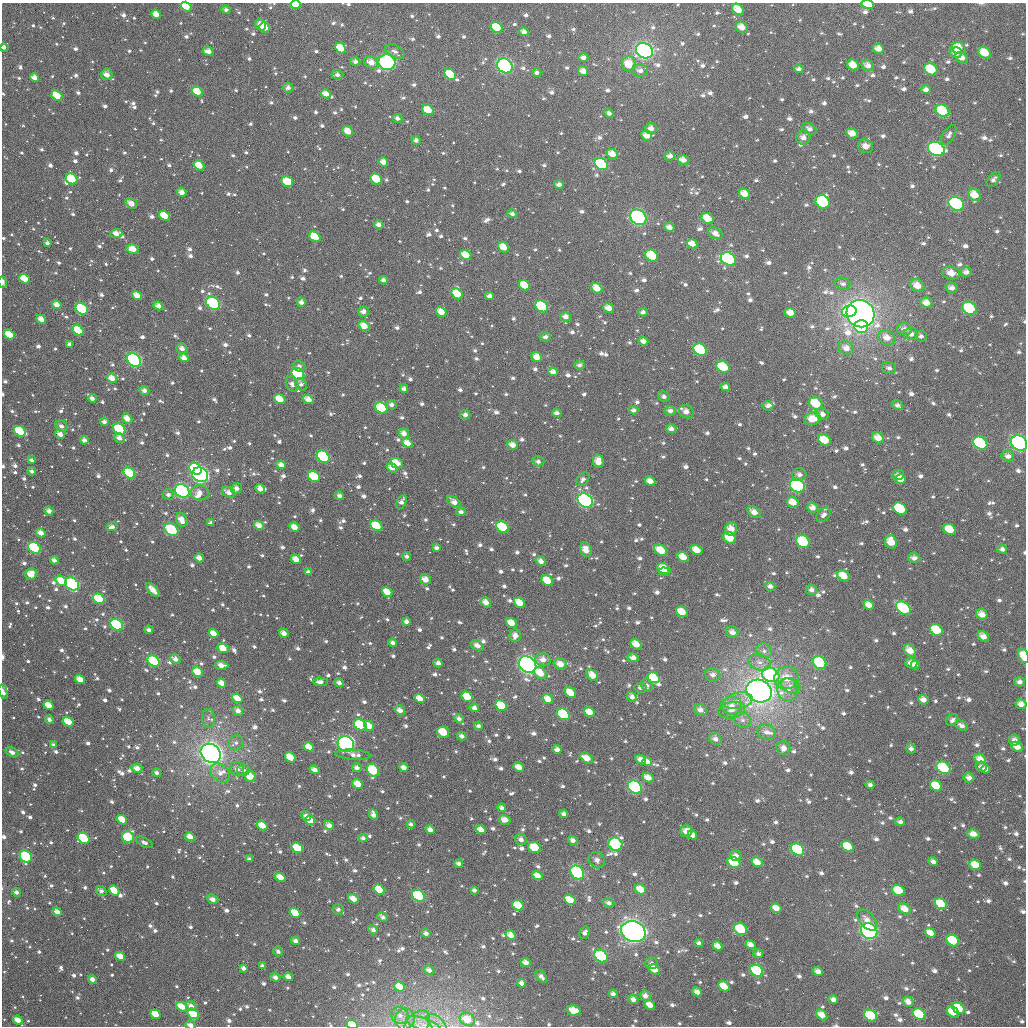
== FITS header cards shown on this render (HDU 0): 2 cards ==
NAXIS1  =                 1024
NAXIS2  =                 1024

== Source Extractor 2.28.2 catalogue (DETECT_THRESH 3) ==
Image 1024 x 1024 px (HDU 0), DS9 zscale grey, 1 PNG px = 1 image px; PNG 1028 x 1028 px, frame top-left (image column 1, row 1024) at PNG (2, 3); each listed source drawn as its Kron ellipse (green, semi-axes under 4 px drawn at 4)
Background 2000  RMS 56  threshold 167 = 3 sigma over >= 5 px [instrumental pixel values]
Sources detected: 1499; of the 1499, the 500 brightest by FLUX_AUTO listed and drawn (999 fainter detections omitted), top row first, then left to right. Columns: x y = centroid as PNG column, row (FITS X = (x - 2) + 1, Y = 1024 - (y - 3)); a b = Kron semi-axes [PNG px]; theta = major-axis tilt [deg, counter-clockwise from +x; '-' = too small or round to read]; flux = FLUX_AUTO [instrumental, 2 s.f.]
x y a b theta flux
296 4 5 3 - 5.7e+04
868 4 6 4 -7 7.0e+04
186 7 5 4 - 7.8e+04
226 10 4 4 - 1.4e+04
738 10 7 5 -44 6.0e+04
156 14 5 4 - 4.5e+04
261 24 6 5 - 3.7e+04
264 27 5 5 - 7.8e+04
496 27 6 5 - 1.2e+05
742 27 6 5 - 4.7e+04
524 32 5 4 - 2.5e+04
4 47 4 3 - 1.8e+04
340 48 6 4 -45 8.3e+04
959 48 7 5 -20 7.1e+04
878 49 5 5 - 4.0e+04
208 51 6 4 -11 3.0e+04
395 51 10 6 -29 1.7e+04
644 51 9 7 -33 1.7e+06
956 53 6 5 - 3.8e+04
984 53 7 5 -33 7.6e+04
583 57 5 4 - 2.2e+04
962 58 7 5 -40 3.0e+04
355 62 5 4 - 1.8e+04
371 62 7 6 - 4.1e+04
387 62 8 8 - 7.2e+05
629 64 8 7 - 7.9e+04
853 65 6 5 - 6.4e+04
868 65 6 5 - 2.7e+04
505 66 8 7 - 7.4e+05
799 69 5 4 - 1.5e+04
931 69 7 5 -36 1.4e+05
583 71 5 4 - 3.1e+04
640 71 8 6 -8 2.0e+04
537 73 4 4 - 1.6e+04
450 74 6 5 - 1.2e+05
107 75 5 5 - 3.3e+04
337 75 6 5 - 1.6e+04
34 78 5 4 - 3.4e+04
288 88 5 5 - 1.6e+04
926 89 5 4 - 1.8e+04
197 91 6 4 -37 8.2e+04
326 94 5 4 - 4.0e+04
57 95 6 4 -38 1.0e+05
428 110 6 5 - 7.1e+04
942 111 7 6 - 1.8e+05
609 113 5 4 - 1.6e+04
397 118 5 4 - 1.6e+04
651 128 5 5 - 2.7e+04
809 129 7 5 -28 1.9e+04
348 131 6 4 -39 5.5e+04
852 133 6 4 -28 4.5e+04
647 135 5 5 - 4.4e+04
949 135 11 6 58 1.8e+04
803 137 7 7 - 2.7e+04
416 140 4 4 - 1.6e+04
866 146 7 6 - 3.1e+04
936 149 9 6 -23 5.7e+05
612 154 6 5 - 5.2e+04
670 156 5 4 - 2.2e+04
683 160 5 5 - 2.7e+04
383 162 5 4 - 3.7e+04
601 164 7 5 -37 2.6e+05
199 165 6 4 -35 6.8e+04
71 179 6 5 - 1.9e+05
376 179 6 5 - 1.1e+05
993 179 9 5 50 1.5e+04
287 182 6 5 - 1.0e+05
559 185 4 4 - 2.1e+04
182 192 5 4 - 2.9e+04
744 194 6 5 - 5.3e+04
974 195 7 5 -44 6.5e+04
823 202 7 6 - 6.1e+05
131 203 6 5 - 3.2e+04
956 204 8 6 -27 4.6e+05
512 214 5 4 - 1.7e+04
164 216 6 4 -37 9.9e+04
638 217 8 7 - 6.8e+05
707 218 6 5 - 8.1e+04
379 225 5 4 - 2.7e+04
669 227 5 4 - 2.6e+04
116 233 6 4 3 3.5e+04
715 233 8 5 -28 2.8e+04
315 237 6 4 -37 1.3e+05
47 243 4 3 - 1.6e+04
692 244 5 4 - 4.1e+04
503 247 6 4 -40 6.0e+04
133 249 6 4 -10 5.0e+04
466 255 6 5 - 6.8e+04
652 256 7 5 -38 1.5e+05
728 259 8 6 -33 8.7e+05
966 272 5 5 - 2.3e+04
951 273 9 6 -10 5.3e+04
24 279 5 4 - 9.6e+04
383 280 4 4 - 1.8e+04
3 282 6 3 -73 2.2e+04
843 284 8 6 -15 1.7e+04
524 285 6 5 - 8.5e+04
917 286 7 6 - 5.2e+04
597 288 6 5 - 5.4e+04
951 288 6 5 - 2.4e+04
457 294 6 5 - 1.3e+05
137 296 5 4 - 4.6e+04
489 296 4 4 - 2.1e+04
301 302 4 4 - 2.2e+04
213 303 7 6 - 3.8e+05
926 303 6 5 - 4.3e+04
57 305 5 4 - 3.5e+04
158 306 5 4 - 3.0e+04
542 306 7 5 -36 3.0e+05
608 308 6 4 -30 4.1e+04
969 308 7 6 - 2.2e+05
82 309 7 5 -36 4.7e+05
849 311 7 5 13 1.8e+05
363 312 5 5 - 2.3e+04
441 312 5 4 - 5.1e+04
643 312 4 4 - 1.6e+04
790 313 5 4 - 4.1e+04
860 314 14 13 - 3.6e+06
566 317 5 4 - 2.5e+04
41 319 5 4 - 3.6e+04
364 326 6 4 -36 5.3e+04
861 326 7 6 - 2.3e+05
904 329 7 6 - 2.4e+04
78 330 6 4 -35 1.6e+05
9 334 6 4 -36 1.0e+05
911 334 7 6 - 2.4e+04
921 336 6 5 - 1.6e+04
545 337 5 4 - 1.6e+04
887 338 9 7 -29 4.0e+04
643 341 5 4 - 2.5e+04
70 344 4 3 - 1.7e+04
182 348 6 5 - 2.3e+04
846 348 8 6 -25 3.1e+04
700 350 7 5 -33 3.6e+05
537 357 5 4 - 4.4e+04
184 358 5 4 - 3.2e+04
134 360 7 6 - 5.3e+05
579 365 5 4 - 1.5e+04
299 366 6 5 - 1.5e+04
723 367 7 5 -32 1.6e+05
889 368 7 5 -16 1.6e+04
553 372 5 4 - 3.0e+04
298 374 7 5 -39 4.6e+05
112 378 5 4 - 4.2e+04
292 384 8 5 -62 2.1e+04
301 384 6 5 - 1.5e+04
725 387 5 4 - 2.5e+04
404 389 4 4 - 1.8e+04
144 390 5 4 - 2.2e+04
664 397 6 5 - 1.5e+04
92 398 4 3 - 2.0e+04
280 399 6 4 -37 7.8e+04
308 400 5 4 - 4.5e+04
816 404 7 6 - 1.0e+05
391 405 5 5 - 1.6e+04
897 405 6 4 -31 1.7e+04
768 406 5 4 - 1.5e+04
381 408 6 5 - 2.0e+05
634 410 5 4 - 1.6e+04
670 411 5 4 - 1.6e+04
686 412 7 6 - 2.7e+04
557 413 5 4 - 2.0e+04
822 414 7 5 -26 2.3e+04
465 415 5 5 - 1.6e+04
127 418 6 4 -43 4.4e+04
813 419 8 6 12 7.0e+04
104 422 4 3 - 1.8e+04
61 426 6 5 - 2.1e+04
119 429 6 5 - 2.0e+05
671 429 5 4 - 2.4e+04
20 431 6 5 - 1.5e+05
404 433 5 5 - 2.9e+04
60 434 5 4 - 3.3e+04
119 438 5 4 - 2.6e+04
878 438 6 5 - 4.6e+04
84 440 4 3 - 2.2e+04
824 440 6 5 - 8.9e+04
407 443 5 4 - 4.7e+04
980 443 7 6 - 5.5e+05
1019 443 8 7 - 7.8e+05
512 445 5 4 - 3.7e+04
1008 456 6 5 - 2.2e+04
323 457 7 5 -40 3.0e+05
32 460 4 3 - 1.6e+04
538 461 6 5 - 1.4e+04
598 461 7 5 -81 4.5e+04
396 463 6 5 - 7.2e+04
281 465 5 4 - 3.3e+04
392 468 5 4 - 4.2e+04
195 469 7 5 -36 2.9e+05
32 471 4 3 - 1.5e+04
129 473 6 5 - 2.5e+05
200 475 8 7 - 1.0e+06
799 475 7 6 - 1.8e+04
898 475 6 5 - 2.0e+04
314 476 6 5 - 2.5e+05
583 479 8 5 47 1.6e+04
901 479 5 5 - 4.8e+04
650 481 5 4 - 4.1e+04
797 486 8 6 -32 6.0e+05
236 488 6 5 - 2.2e+04
260 489 5 4 - 3.2e+04
182 491 7 6 - 7.1e+05
229 492 7 5 -30 3.1e+04
200 493 9 7 -7 3.3e+04
168 495 6 5 - 1.8e+04
339 496 5 4 - 1.9e+04
585 500 8 6 -34 7.0e+05
402 502 7 4 65 1.8e+04
454 502 8 5 -40 3.0e+04
793 502 6 5 - 5.1e+04
812 508 5 5 - 2.8e+04
900 509 7 5 -32 3.4e+05
49 511 4 4 - 2.2e+04
461 512 4 4 - 1.8e+04
754 512 7 5 -36 3.8e+04
824 515 8 5 44 1.8e+04
182 520 7 5 -63 4.4e+04
211 523 4 3 - 1.5e+04
259 525 5 4 - 4.1e+04
376 526 6 5 - 1.4e+05
112 527 6 4 14 2.0e+04
294 527 5 4 - 4.4e+04
503 527 7 5 -36 3.2e+05
731 529 6 6 - 4.9e+04
950 529 6 5 - 9.0e+04
171 530 7 5 -35 2.4e+05
41 533 5 4 - 3.5e+04
730 538 6 5 - 8.7e+04
803 542 7 6 - 2.2e+05
891 542 7 5 -66 6.4e+04
34 548 7 5 -37 3.5e+05
436 548 4 4 - 1.4e+04
1002 549 5 4 - 1.6e+04
586 550 7 5 -71 4.8e+04
661 550 7 5 -31 1.1e+05
697 550 6 5 - 6.7e+04
407 556 4 4 - 1.5e+04
683 557 6 4 -30 6.5e+04
199 558 5 4 - 3.1e+04
914 558 6 4 -6 2.0e+04
296 559 5 4 - 4.2e+04
54 560 4 3 - 2.1e+04
541 561 5 4 - 3.0e+04
664 568 7 5 -27 6.8e+04
308 572 4 3 - 1.7e+04
664 572 5 3 - 3.9e+04
31 574 6 5 - 6.3e+04
843 576 7 5 -31 6.3e+04
425 579 6 5 - 3.8e+04
61 581 6 4 -36 7.4e+04
547 581 6 4 -35 1.0e+05
72 584 7 6 - 8.8e+05
770 586 5 4 - 2.0e+04
153 590 8 4 -46 4.5e+04
811 590 6 5 - 2.1e+04
387 592 5 4 - 6.8e+04
99 599 6 5 - 1.9e+05
486 602 6 4 -34 3.7e+04
519 603 6 4 -39 7.0e+04
869 605 5 4 - 4.3e+04
903 608 8 5 -37 4.0e+05
682 612 6 5 - 6.7e+04
982 614 6 5 - 3.8e+04
406 622 4 4 - 2.1e+04
511 623 6 4 -38 5.1e+04
117 625 7 5 -35 3.6e+05
149 630 4 3 - 1.9e+04
936 630 7 5 -33 1.6e+05
732 632 7 5 -31 2.8e+04
213 633 5 4 - 4.6e+04
284 633 5 4 - 2.8e+04
515 636 6 5 - 3.1e+04
983 636 6 4 -39 3.3e+04
393 643 4 3 - 1.7e+04
636 644 6 4 -37 5.3e+04
477 645 7 4 -33 2.5e+04
223 648 6 4 -29 5.1e+04
910 650 7 5 -43 4.7e+04
764 651 8 7 - 1.7e+04
1024 656 7 5 -70 1.1e+05
633 658 5 4 - 2.7e+04
175 659 6 4 -30 2.8e+04
543 660 7 6 - 3.3e+04
153 661 6 5 - 3.5e+05
759 662 11 8 -19 3.0e+04
438 663 4 4 - 2.0e+04
820 663 7 6 - 2.3e+05
911 663 6 5 - 3.0e+04
527 664 9 7 -35 1.7e+06
560 664 7 5 -27 4.1e+04
221 665 7 4 -2 3.4e+04
915 665 4 4 - 2.5e+04
197 672 5 4 - 6.9e+04
540 673 7 5 -35 6.7e+04
592 675 6 5 - 4.9e+04
713 675 7 6 - 2.1e+04
771 675 9 7 -25 4.8e+05
654 678 6 5 - 1.2e+05
787 678 12 11 - 8.0e+04
80 679 5 4 - 4.8e+04
320 682 7 4 -3 1.9e+04
1020 682 5 4 - 1.9e+04
221 683 5 4 - 3.9e+04
339 683 4 4 - 1.9e+04
647 685 7 5 -61 1.6e+04
791 686 10 7 -27 2.3e+04
640 688 6 4 -11 1.5e+04
788 690 11 10 - 4.3e+04
759 691 13 11 -28 4.2e+06
3 692 7 4 -74 1.8e+04
570 693 6 5 - 7.0e+04
467 697 6 5 - 9.9e+04
632 697 5 4 - 2.2e+04
237 698 5 4 - 5.9e+04
420 698 5 4 - 4.7e+04
548 699 6 4 -34 5.2e+04
923 700 5 4 - 3.0e+04
738 701 15 8 10 3.9e+04
1021 704 5 5 - 2.9e+04
48 705 5 4 - 6.6e+04
501 706 6 5 - 1.9e+05
732 706 10 9 - 4.0e+04
474 708 5 4 - 2.1e+04
400 710 6 4 -32 2.8e+04
700 710 6 5 - 2.5e+04
731 710 14 8 12 3.7e+04
238 711 5 4 - 2.4e+04
589 712 6 4 -30 5.8e+04
563 714 7 5 -34 3.3e+05
208 718 9 6 -89 1.5e+04
459 719 5 4 - 1.9e+04
49 720 4 4 - 1.8e+04
742 720 9 7 -32 2.1e+04
952 720 7 5 39 1.5e+04
68 722 6 4 -31 1.0e+05
360 725 6 5 - 2.7e+05
369 726 5 4 - 5.1e+04
478 726 4 4 - 1.4e+04
961 726 7 4 -30 1.8e+04
443 732 6 5 - 1.1e+05
767 732 9 7 -17 2.9e+04
462 736 5 4 - 2.1e+04
715 739 7 5 -34 2.3e+04
1014 740 5 5 - 2.2e+04
236 743 8 7 - 1.6e+04
346 744 8 7 - 8.3e+05
53 745 4 3 - 1.4e+04
309 747 5 4 - 4.8e+04
1017 747 6 4 -26 3.9e+04
784 748 7 7 - 3.1e+04
557 749 4 4 - 2.2e+04
911 749 5 5 - 1.6e+04
12 752 7 4 -30 2.0e+04
211 753 11 9 -38 3.2e+06
353 755 17 5 -4 2.8e+04
290 757 6 4 -38 7.1e+04
586 758 7 5 -32 5.2e+04
980 759 6 5 - 4.0e+04
641 760 6 4 -29 3.1e+04
647 762 5 4 - 3.2e+04
404 767 5 4 - 2.6e+04
519 767 5 4 - 4.3e+04
981 767 5 5 - 1.4e+04
137 768 6 4 -14 3.5e+04
357 768 5 4 - 2.1e+04
943 768 7 5 -34 2.8e+05
237 769 8 6 -46 2.4e+04
986 769 4 4 - 2.1e+04
243 770 6 6 - 1.6e+04
314 770 5 4 - 2.6e+04
373 770 7 5 -54 2.7e+05
157 773 4 4 - 1.6e+04
220 773 11 8 -42 3.2e+04
250 776 6 5 - 6.2e+04
648 778 6 4 -27 4.4e+04
969 778 5 5 - 2.4e+04
358 784 5 4 - 5.4e+04
870 785 4 4 - 1.6e+04
936 786 6 5 - 9.4e+04
635 787 7 6 - 6.6e+05
502 808 4 3 - 1.9e+04
564 814 4 4 - 1.8e+04
373 815 6 4 -67 2.5e+04
306 816 5 4 - 2.1e+04
122 820 5 4 - 7.1e+04
310 820 5 4 - 7.4e+04
505 820 6 4 -12 3.8e+04
900 822 5 4 - 1.7e+04
411 824 4 4 - 1.5e+04
329 825 5 4 - 2.9e+04
262 826 5 4 - 5.9e+04
430 830 4 4 - 2.7e+04
481 830 5 4 - 4.3e+04
686 831 6 6 - 4.1e+04
973 834 6 4 -9 3.4e+04
692 835 5 4 - 3.6e+04
128 837 6 6 - 3.1e+05
190 837 5 4 - 4.0e+04
84 838 6 5 - 2.4e+05
363 838 4 4 - 1.5e+04
521 839 6 5 - 2.0e+04
573 840 5 4 - 2.2e+04
145 842 9 4 -27 1.5e+04
615 844 7 6 - 4.6e+05
848 846 6 5 - 1.3e+05
535 847 7 5 -18 9.8e+04
297 848 6 4 -34 1.9e+05
797 850 7 5 -33 2.7e+05
26 856 6 5 - 2.8e+05
736 856 6 5 - 2.5e+04
249 859 4 3 - 1.5e+04
597 860 9 7 -49 1.9e+04
933 861 5 4 - 1.9e+04
757 862 6 4 -33 5.1e+04
734 863 7 5 -32 1.5e+05
459 864 4 4 - 1.9e+04
975 865 6 5 - 6.8e+04
577 873 7 6 - 3.8e+05
537 876 5 4 - 4.7e+04
280 877 5 4 - 5.2e+04
379 889 6 4 -35 1.5e+05
640 889 6 5 - 7.0e+04
474 890 4 3 - 1.6e+04
898 890 6 5 - 1.3e+05
101 891 6 4 -36 1.7e+04
114 891 6 4 -43 8.3e+04
16 892 4 4 - 1.7e+04
418 896 7 5 -34 4.2e+05
213 899 6 4 -26 2.4e+04
353 899 5 4 - 5.0e+04
570 900 6 4 -31 9.1e+04
609 903 6 4 -20 1.9e+04
941 904 6 5 - 1.0e+05
518 905 6 5 - 1.1e+05
776 908 5 4 - 4.3e+04
338 909 5 5 - 1.7e+04
905 909 6 5 - 5.3e+04
57 912 4 4 - 3.3e+04
295 913 6 4 -32 1.0e+05
383 917 6 4 -39 1.5e+04
867 920 12 7 -48 3.6e+04
740 929 7 5 -28 1.9e+05
373 930 5 4 - 1.8e+04
869 931 8 7 - 1.2e+06
633 932 12 10 -24 2.3e+06
426 933 5 4 - 1.9e+04
585 933 6 5 - 1.6e+04
930 933 6 4 -33 4.6e+04
511 935 5 4 - 3.8e+04
296 941 4 4 - 2.1e+04
953 941 7 5 -33 1.8e+05
699 943 4 4 - 1.4e+04
751 945 5 4 - 3.3e+04
717 946 5 4 - 4.0e+04
278 951 5 4 - 1.5e+04
758 954 5 4 - 1.4e+04
120 956 5 4 - 5.1e+04
601 956 8 5 -37 3.0e+05
526 962 5 4 - 3.0e+04
652 963 6 5 - 1.5e+04
262 966 4 3 - 1.7e+04
243 968 4 3 - 1.8e+04
654 969 6 4 -32 6.1e+04
429 970 5 4 - 2.3e+04
757 971 7 5 -33 2.8e+05
818 971 5 4 - 2.6e+04
541 976 7 4 -51 2.0e+04
275 977 5 4 - 2.1e+04
288 977 5 4 - 2.6e+04
92 979 4 4 - 2.6e+04
522 983 4 4 - 2.4e+04
724 986 6 4 -31 8.2e+04
400 987 5 4 - 8.2e+04
697 992 5 4 - 2.8e+04
613 994 4 4 - 2.1e+04
645 996 5 5 - 2.4e+04
633 999 5 4 - 2.3e+04
833 999 5 4 - 2.0e+04
908 1002 6 4 -30 3.1e+04
650 1005 5 4 - 4.8e+04
191 1006 5 5 - 2.5e+04
182 1007 6 4 -33 7.3e+04
958 1008 7 5 -36 1.8e+05
574 1011 7 5 -15 7.7e+04
953 1012 7 5 -36 1.0e+05
155 1014 5 4 - 8.9e+04
193 1014 6 4 -35 1.4e+05
919 1014 7 5 -33 1.7e+05
400 1015 9 8 - 2.8e+04
822 1015 6 4 -45 4.3e+04
871 1015 7 5 -31 2.1e+05
405 1019 11 10 - 3.6e+04
467 1019 8 6 -30 6.9e+04
18 1020 5 4 - 4.6e+04
424 1024 19 6 -19 3.2e+04
437 1024 12 6 -44 2.3e+04
190 1025 5 3 - 3.1e+04
352 1025 6 4 -22 8.5e+04
417 1025 16 10 55 4.1e+04
At the frame edge (FLAGS 8, measured only in part): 11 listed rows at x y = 296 4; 868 4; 186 7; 4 47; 3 282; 1019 443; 1024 656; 3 692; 190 1025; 352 1025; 417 1025
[999 fainter detections neither listed nor drawn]

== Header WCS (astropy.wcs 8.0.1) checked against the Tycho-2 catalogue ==
Header WCS as astropy/WCSLIB reads it (applying the file's SIP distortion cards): RA---TAN-SIP/DEC--TAN-SIP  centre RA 03:10:54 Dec +18:23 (47.72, +18.38 deg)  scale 8.66 arcsec/px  FOV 147.8' x 147.8'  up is +179 deg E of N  parity flipped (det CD > 0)
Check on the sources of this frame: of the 60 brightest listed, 59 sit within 12.3 arcsec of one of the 180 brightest Tycho-2 stars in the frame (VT <= 11.49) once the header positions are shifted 6.42 arcsec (5.33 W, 3.58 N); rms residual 4.10 arcsec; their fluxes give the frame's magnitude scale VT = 23.58 - 2.5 log10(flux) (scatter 0.22 mag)
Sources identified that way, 213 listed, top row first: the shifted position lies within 12.3 arcsec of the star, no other Tycho-2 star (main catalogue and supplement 1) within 24.6 arcsec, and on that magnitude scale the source's flux lands within +1.5 / -3 mag of the star's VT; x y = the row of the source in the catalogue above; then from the Tycho-2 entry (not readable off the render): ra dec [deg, ICRS J2000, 3 dp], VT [Tycho-2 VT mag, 2 dp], TYC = Tycho-2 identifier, HIP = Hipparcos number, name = IAU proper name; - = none
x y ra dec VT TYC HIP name
868 4 46.863 +17.133 11.72 1225-209-1 - -
186 7 48.576 +17.176 11.23 1236-671-1 - -
264 27 48.379 +17.222 11.06 1236-892-1 - -
496 27 47.794 +17.212 10.74 1225-302-1 - -
742 27 47.177 +17.197 11.60 1225-306-1 - -
340 48 48.186 +17.270 11.00 1236-898-1 - -
959 48 46.630 +17.233 11.55 1225-1180-1 - -
878 49 46.831 +17.240 11.78 1225-280-1 - -
644 51 47.419 +17.261 7.91 1225-234-1 14682 -
984 53 46.563 +17.244 11.13 1225-1299-1 - -
962 58 46.621 +17.257 11.75 1225-851-1 - -
371 62 48.108 +17.302 12.11 1236-759-1 - -
387 62 48.067 +17.301 8.46 1236-310-1 14901 -
629 64 47.459 +17.293 11.64 1225-187-1 - -
505 66 47.770 +17.304 8.53 1225-80-1 - -
931 69 46.697 +17.287 11.07 1225-609-1 - -
450 74 47.908 +17.327 10.85 1225-12-1 - -
926 89 46.710 +17.335 12.93 1225-1332-1 - -
197 91 48.545 +17.380 11.15 1236-1016-1 - -
57 95 48.898 +17.395 10.94 1236-682-1 - -
428 110 47.962 +17.414 11.08 1225-77-1 - -
942 111 46.665 +17.386 10.23 1225-775-1 - -
348 131 48.163 +17.469 11.46 1236-966-1 - -
852 133 46.892 +17.446 11.91 1225-178-1 - -
936 149 46.678 +17.478 8.99 1225-828-1 - -
383 162 48.072 +17.541 11.85 1236-841-1 - -
601 164 47.521 +17.535 9.93 1228-368-1 - -
199 165 48.537 +17.558 11.49 1236-924-1 - -
71 179 48.858 +17.595 10.98 1236-518-1 - -
376 179 48.089 +17.583 10.79 1236-302-1 - -
287 182 48.313 +17.593 10.90 1236-1006-1 - -
744 194 47.159 +17.598 11.96 1228-97-1 - -
823 202 46.961 +17.613 10.35 1228-105-1 - -
131 203 48.706 +17.652 11.61 1236-32-1 - -
956 204 46.623 +17.608 9.20 1228-1264-1 - -
164 216 48.622 +17.680 11.66 1236-814-1 - -
638 217 47.425 +17.661 8.54 1228-576-1 14683 -
707 218 47.251 +17.660 12.40 1228-83-1 - -
315 237 48.241 +17.724 10.92 1236-717-1 - -
503 247 47.764 +17.740 11.65 1228-912-1 - -
133 249 48.699 +17.762 11.55 1236-951-1 - -
466 255 47.859 +17.761 11.78 1228-854-1 - -
652 256 47.389 +17.753 10.75 1228-329-1 - -
728 259 47.195 +17.756 9.15 1228-29-1 - -
951 273 46.632 +17.776 11.44 1228-1686-1 - -
24 279 48.972 +17.837 10.99 1236-466-1 - -
524 285 47.709 +17.831 11.20 1228-779-1 - -
917 286 46.716 +17.808 11.67 1228-1497-1 - -
457 294 47.879 +17.855 10.89 1228-921-1 - -
213 303 48.495 +17.889 9.31 1236-793-1 15052 -
926 303 46.693 +17.848 11.91 1228-1166-1 - -
158 306 48.633 +17.897 11.77 1236-906-1 - -
542 306 47.664 +17.880 10.06 1228-725-1 - -
969 308 46.583 +17.859 9.91 1228-1852-1 - -
82 309 48.826 +17.908 9.59 1236-436-1 - -
790 313 47.036 +17.881 11.69 1228-618-1 - -
860 314 46.857 +17.880 6.10 1228-703-1 14514 -
41 319 48.929 +17.934 11.52 1236-394-1 - -
364 326 48.113 +17.936 11.63 1236-340-1 - -
861 326 46.856 +17.909 10.42 1228-913-1 - -
78 330 48.835 +17.960 10.77 1236-468-1 - -
9 334 49.009 +17.972 11.05 1236-328-1 - -
846 348 46.892 +17.962 12.25 1228-773-1 - -
700 350 47.261 +17.976 9.90 1228-753-1 - -
537 357 47.674 +18.002 11.75 1228-271-1 - -
134 360 48.692 +18.029 8.98 1236-35-1 15098 -
723 367 47.202 +18.016 10.36 1228-706-1 - -
298 374 48.277 +18.055 9.65 1236-317-1 - -
144 390 48.666 +18.101 12.37 1236-91-1 - -
280 399 48.322 +18.116 11.59 1236-421-1 - -
308 400 48.250 +18.116 11.46 1236-813-1 - -
816 404 46.965 +18.098 10.63 1228-895-1 - -
381 408 48.065 +18.133 10.22 1236-417-1 - -
119 429 48.727 +18.195 10.12 1236-8-1 - -
20 431 48.979 +18.204 10.68 1236-250-1 - -
878 438 46.805 +18.177 12.09 1228-743-1 - -
824 440 46.941 +18.185 11.02 1228-724-1 - -
980 443 46.546 +18.183 9.48 1228-1850-1 - -
1019 443 46.447 +18.180 8.57 1228-1792-1 14403 -
323 457 48.209 +18.253 10.06 1236-65-1 - -
598 461 47.511 +18.252 12.33 1228-2012-1 - -
396 463 48.024 +18.265 11.54 1236-738-1 - -
392 468 48.035 +18.275 11.84 1236-177-1 - -
195 469 48.534 +18.287 10.32 1236-385-1 - -
129 473 48.700 +18.301 10.26 1236-637-1 - -
200 475 48.520 +18.304 8.20 1236-233-1 15062 -
314 476 48.232 +18.301 10.32 1236-461-1 - -
901 479 46.746 +18.275 11.85 1228-1345-1 - -
650 481 47.380 +18.294 12.11 1228-662-1 - -
797 486 47.007 +18.297 9.10 1228-674-1 - -
182 491 48.565 +18.342 8.87 1236-21-1 - -
585 500 47.541 +18.346 8.79 1228-2001-1 14721 -
454 502 47.875 +18.356 12.29 1228-1973-1 - -
793 502 47.017 +18.337 11.93 1228-648-1 - -
754 512 47.114 +18.363 11.95 1228-630-1 - -
376 526 48.071 +18.417 10.88 1236-360-1 - -
294 527 48.279 +18.424 11.99 1236-680-1 - -
503 527 47.751 +18.414 10.10 1228-824-1 - -
950 529 46.617 +18.392 11.34 1228-1245-1 - -
171 530 48.590 +18.435 10.20 1236-193-1 - -
730 538 47.175 +18.427 11.96 1228-1310-1 - -
803 542 46.989 +18.432 10.10 1228-1596-1 - -
891 542 46.766 +18.427 11.36 1228-1231-1 - -
34 548 48.937 +18.485 9.67 1236-741-1 - -
586 550 47.539 +18.465 12.04 1228-745-1 - -
661 550 47.348 +18.461 11.20 1228-695-1 - -
697 550 47.258 +18.458 11.90 1228-688-1 - -
683 557 47.292 +18.476 11.48 1228-719-1 - -
296 559 48.273 +18.501 11.88 1236-107-1 - -
541 561 47.653 +18.493 11.96 1228-93-1 - -
31 574 48.946 +18.549 11.89 1236-459-1 - -
843 576 46.884 +18.511 11.70 1228-804-1 - -
425 579 47.944 +18.543 12.56 1228-631-1 - -
61 581 48.869 +18.563 11.93 1236-138-1 - -
547 581 47.635 +18.540 11.48 1228-2013-1 - -
72 584 48.840 +18.570 8.91 1236-564-1 - -
387 592 48.041 +18.575 12.02 1236-390-1 - -
99 599 48.772 +18.604 10.22 1236-733-1 - -
486 602 47.790 +18.595 12.22 1228-828-1 - -
519 603 47.704 +18.594 11.73 1228-294-1 - -
903 608 46.729 +18.585 9.84 1228-1902-1 - -
682 612 47.292 +18.607 11.33 1228-918-1 - -
982 614 46.530 +18.594 12.36 1228-1537-1 - -
117 625 48.724 +18.667 9.51 1236-568-1 - -
936 630 46.644 +18.635 10.95 1228-1481-1 - -
213 633 48.480 +18.683 11.53 1236-332-1 - -
515 636 47.713 +18.673 12.06 1228-34-1 - -
636 644 47.406 +18.688 11.94 1228-752-1 - -
223 648 48.454 +18.719 11.70 1236-965-1 - -
153 661 48.630 +18.752 9.72 1240-70-1 - -
438 663 47.908 +18.744 12.41 1228-582-1 - -
820 663 46.938 +18.722 10.21 1228-584-1 - -
527 664 47.679 +18.743 7.76 1228-544-1 - -
560 664 47.597 +18.740 12.06 1228-409-1 - -
221 665 48.459 +18.760 11.96 1240-78-1 - -
197 672 48.518 +18.776 11.54 1240-116-1 - -
771 675 47.061 +18.754 9.67 1228-560-1 - -
654 678 47.359 +18.767 11.30 1228-607-1 - -
787 678 47.021 +18.760 11.97 1228-552-1 - -
759 691 47.088 +18.795 6.44 1228-696-1 14586 -
570 693 47.569 +18.808 11.17 1228-393-1 - -
467 697 47.832 +18.824 11.25 1228-58-1 - -
237 698 48.416 +18.838 11.83 1240-60-1 - -
420 698 47.952 +18.830 11.83 1228-920-1 - -
501 706 47.744 +18.844 10.57 1228-389-1 - -
474 708 47.813 +18.849 12.55 1228-114-1 - -
563 714 47.586 +18.861 10.00 1228-577-1 - -
68 722 48.845 +18.901 11.07 1240-956-1 - -
360 725 48.102 +18.897 10.64 1240-985-1 - -
369 726 48.080 +18.898 12.03 1240-954-1 - -
443 732 47.891 +18.910 11.27 1228-806-1 - -
346 744 48.137 +18.944 8.48 1240-868-1 14929 -
1017 747 46.430 +18.910 12.18 1228-1459-1 - -
211 753 48.479 +18.973 6.66 1240-853-1 15048 -
290 757 48.278 +18.978 11.73 1240-918-1 - -
586 758 47.525 +18.965 11.22 1228-512-1 - -
943 768 46.616 +18.967 10.05 1228-1448-1 - -
373 770 48.067 +19.005 10.34 1240-839-1 - -
648 778 47.367 +19.008 12.16 1228-172-1 - -
358 784 48.106 +19.039 11.35 1240-977-1 - -
936 786 46.634 +19.010 11.28 1228-1773-1 - -
635 787 47.399 +19.032 9.15 1228-126-1 14675 -
122 820 48.703 +19.135 11.55 1240-528-1 - -
310 820 48.225 +19.128 11.81 1240-792-1 - -
329 825 48.176 +19.140 11.73 1240-833-1 - -
262 826 48.347 +19.143 11.66 1240-568-1 - -
481 830 47.790 +19.142 11.48 1228-1996-1 - -
973 834 46.535 +19.123 12.17 1228-1621-1 - -
692 835 47.251 +19.143 11.96 1228-293-1 - -
128 837 48.688 +19.177 10.16 1240-422-1 - -
84 838 48.800 +19.181 10.23 1240-572-1 - -
615 844 47.447 +19.170 9.67 1228-509-1 - -
848 846 46.855 +19.161 11.49 1228-381-1 - -
535 847 47.651 +19.182 11.25 1228-163-1 - -
297 848 48.256 +19.195 10.67 1240-440-1 - -
797 850 46.982 +19.172 9.77 1228-359-1 - -
26 856 48.947 +19.227 9.78 1240-706-1 - -
734 863 47.143 +19.207 10.62 1228-449-1 - -
975 865 46.529 +19.197 11.47 1228-1160-1 - -
577 873 47.541 +19.241 9.54 1228-343-1 - -
537 876 47.643 +19.250 11.97 1228-718-1 - -
280 877 48.298 +19.267 12.63 1240-452-1 - -
379 889 48.046 +19.292 11.30 1240-328-1 - -
640 889 47.380 +19.277 11.78 1228-469-1 - -
898 890 46.722 +19.264 10.99 1228-1279-1 - -
418 896 47.945 +19.305 9.66 1228-184-1 - -
353 899 48.110 +19.315 12.71 1240-601-1 - -
570 900 47.559 +19.307 11.47 1228-477-1 - -
941 904 46.614 +19.293 11.11 1228-1539-1 - -
518 905 47.690 +19.323 11.07 1228-480-1 - -
905 909 46.705 +19.308 12.14 1228-1641-1 - -
295 913 48.259 +19.352 11.09 1240-273-1 - -
740 929 47.122 +19.367 10.27 1228-200-1 - -
869 931 46.793 +19.364 8.44 1228-986-1 14493 -
633 932 47.394 +19.381 6.88 1228-169-1 14672 -
953 941 46.580 +19.381 10.50 1228-1059-1 - -
717 946 47.180 +19.409 12.08 1228-182-1 - -
601 956 47.476 +19.440 9.88 1228-2010-1 - -
654 969 47.340 +19.469 11.76 1228-440-1 - -
757 971 47.078 +19.466 9.96 1228-435-1 - -
724 986 47.160 +19.506 11.40 1228-353-1 - -
697 992 47.229 +19.520 11.77 1228-333-1 - -
182 1007 48.543 +19.582 11.39 1240-634-1 - -
958 1008 46.562 +19.543 11.12 1228-1846-1 - -
155 1014 48.610 +19.601 11.85 1240-536-1 - -
193 1014 48.513 +19.599 10.57 1240-970-1 - -
919 1014 46.661 +19.560 10.59 1228-1042-1 - -
822 1015 46.910 +19.567 11.65 1228-247-1 - -
871 1015 46.785 +19.567 10.23 1228-244-1 - -
467 1019 47.814 +19.600 12.23 1228-420-1 - -
18 1020 48.961 +19.620 12.02 1240-458-1 - -
190 1025 48.520 +19.627 12.50 1240-508-1 - -
352 1025 48.107 +19.619 11.28 1240-166-1 - -